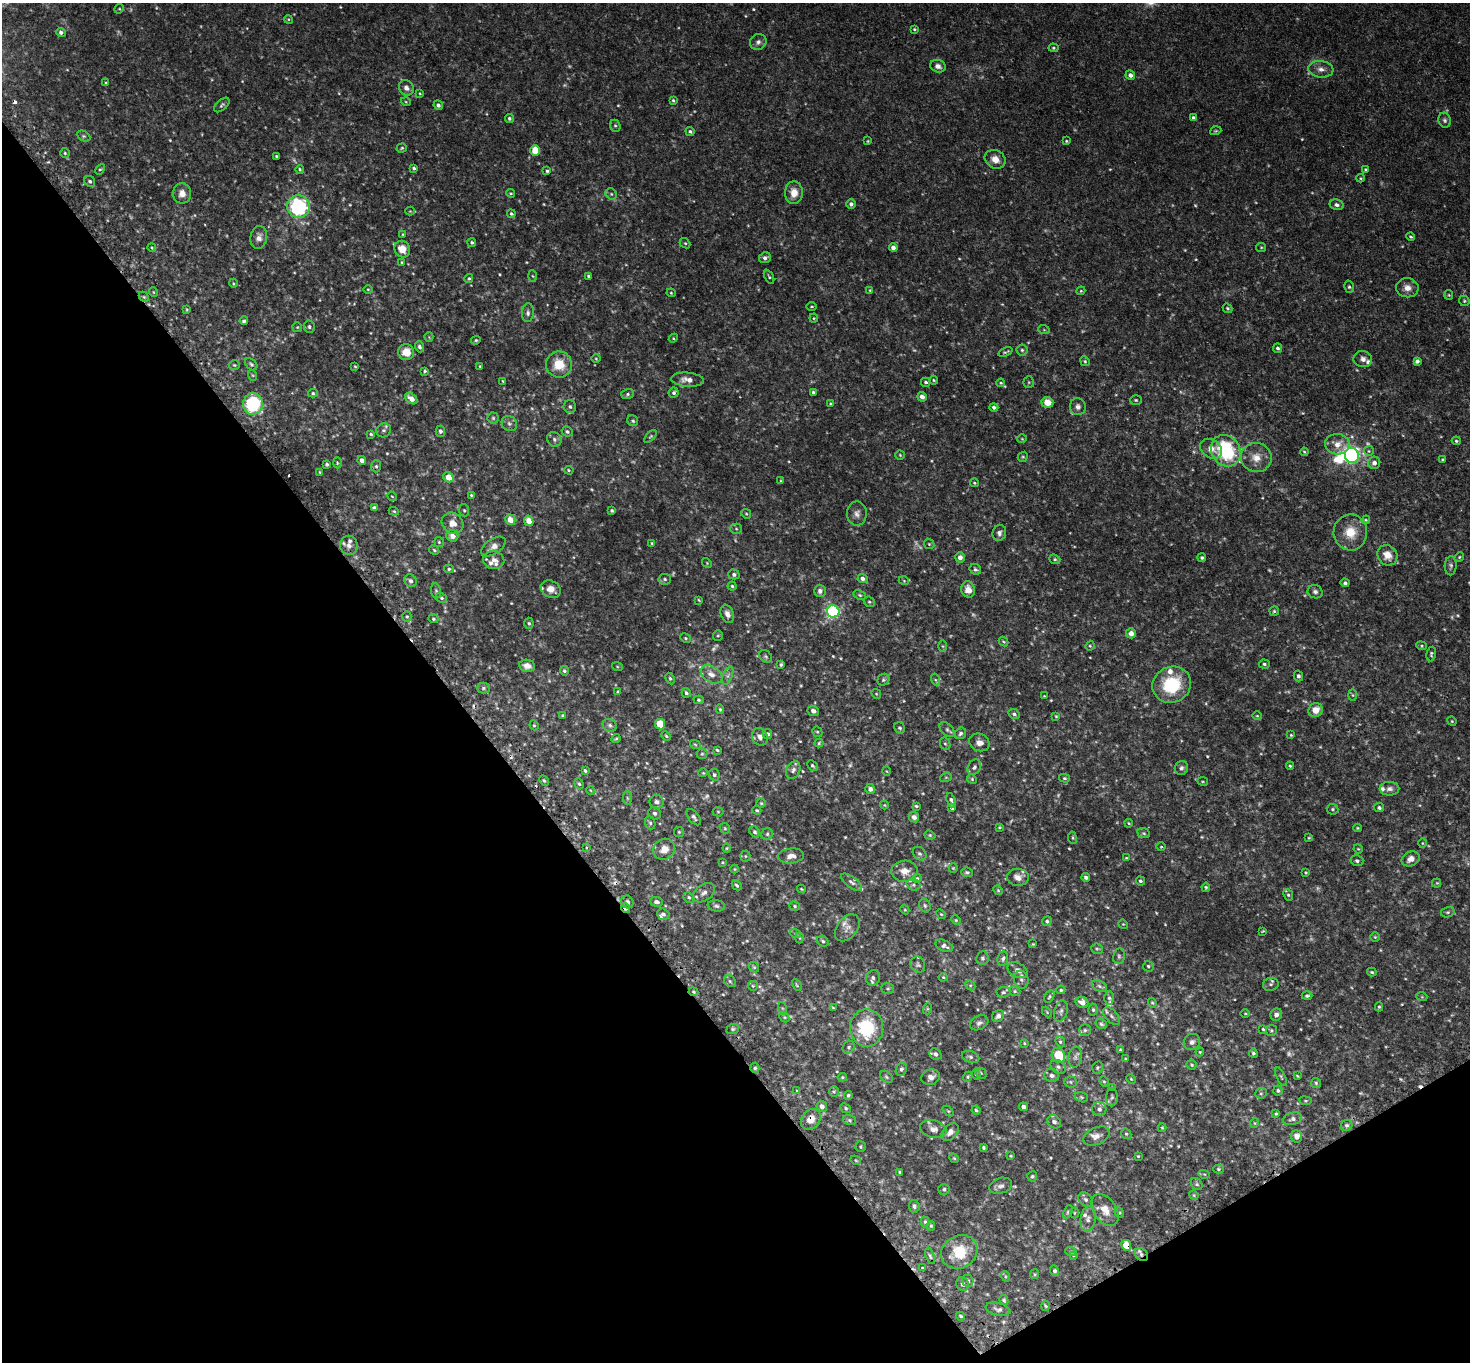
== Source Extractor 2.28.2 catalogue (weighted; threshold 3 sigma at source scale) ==
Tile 14 of 4 x 4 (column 2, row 4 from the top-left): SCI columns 1510-2977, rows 323-1682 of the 5953 x 5945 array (HDU 1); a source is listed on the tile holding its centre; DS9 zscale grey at full resolution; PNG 1472 x 1364 px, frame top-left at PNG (2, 3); each listed source drawn as its Kron ellipse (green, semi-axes under 4 px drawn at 4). Shown black and unused: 34% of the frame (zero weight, under 2 of 3 exposures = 3% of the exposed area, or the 3 px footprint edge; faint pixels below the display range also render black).
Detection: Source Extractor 2.28.2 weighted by HDU 2 'WHT'; one run over the whole footprint, this tile lists its part. Background 0.0589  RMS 0.005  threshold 0.0224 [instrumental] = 3 sigma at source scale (4.5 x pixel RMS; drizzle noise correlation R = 1.50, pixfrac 1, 0.05/0.05 arcsec/px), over >= 5 px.
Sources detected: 626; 50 too faint to see at this stretch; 2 inside a brighter object's white glare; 7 cosmic-ray / hot-pixel residue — neither listed nor drawn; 17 inside a brighter listed object's ellipse — not listed separately; of the other 550, all 500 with FLUX_AUTO >= 0.4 (the completeness limit of this list) listed and drawn (50 fainter detections not listed), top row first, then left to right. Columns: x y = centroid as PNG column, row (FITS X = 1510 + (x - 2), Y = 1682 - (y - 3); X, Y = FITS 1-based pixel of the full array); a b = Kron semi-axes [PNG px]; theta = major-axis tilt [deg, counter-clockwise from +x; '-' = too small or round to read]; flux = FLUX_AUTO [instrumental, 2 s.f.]
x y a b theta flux
119 9 5 4 - 0.52
288 19 4 3 - 0.44
914 29 4 3 - 0.5
61 32 5 4 - 1.3
758 42 8 8 - 1.7
1053 48 5 4 - 0.61
938 66 8 6 -14 2.1
1321 69 13 8 -7 3
1130 75 5 4 - 2.1
106 83 3 3 - 0.48
406 88 8 7 - 2.3
420 93 4 4 - 0.42
673 100 4 3 - 0.6
406 102 5 3 - 0.43
222 105 9 5 42 0.97
438 105 5 4 - 1.2
509 118 4 4 - 0.86
1193 118 4 4 - 1.2
1445 120 7 6 - 1.2
615 126 6 5 - 0.85
690 131 4 4 - 0.88
1216 131 6 3 19 0.54
84 136 7 5 -26 0.85
868 141 3 3 - 0.42
1066 141 3 3 - 0.45
402 148 5 4 - 0.59
535 151 5 5 - 9.2
65 153 5 5 - 0.69
276 156 3 3 - 0.54
995 159 11 9 -29 4.2
414 168 4 4 - 0.78
100 169 6 4 44 0.7
300 169 4 3 - 0.6
1365 169 4 3 - 0.52
547 171 3 3 - 1.3
1360 178 4 4 - 0.47
90 181 6 5 - 0.93
182 193 10 9 - 3.9
511 193 4 3 - 0.54
794 193 11 9 90 5.8
611 194 6 5 - 0.82
851 204 5 4 - 1.4
1337 205 7 5 -13 1.4
298 206 11 11 - 43
410 211 4 4 - 0.43
511 214 4 4 - 0.79
403 234 4 3 - 0.42
1410 237 4 4 - 0.61
259 238 12 8 80 3
472 242 4 4 - 0.74
685 243 6 4 -40 0.64
893 247 4 4 - 1.9
1261 247 5 4 - 0.54
152 248 4 3 - 0.45
402 249 8 7 - 5.7
765 258 6 5 - 1.6
402 262 4 3 - 0.47
533 276 5 4 - 0.57
589 276 4 3 - 0.97
769 277 8 4 -62 0.71
469 278 5 4 - 0.64
233 283 4 3 - 0.43
1349 287 6 5 - 0.86
1407 288 11 9 -8 3.5
368 289 4 3 - 0.41
870 290 4 3 - 0.42
1081 291 4 4 - 0.44
153 292 5 3 - 0.42
671 293 4 4 - 0.51
1449 295 5 4 - 0.5
144 297 6 4 -44 0.78
1464 301 5 5 - 0.64
812 306 5 2 - 0.48
1228 308 5 3 - 0.6
187 309 4 2 - 0.46
528 313 9 6 85 1.4
814 318 4 4 - 0.5
244 321 4 3 - 0.9
297 327 5 5 - 0.53
309 327 6 5 - 0.97
1044 330 6 3 -19 0.48
429 337 4 4 - 0.49
673 338 5 4 - 0.52
476 340 5 4 - 0.66
419 347 6 4 -68 1.1
1278 348 5 4 - 1.1
1022 350 5 5 - 0.92
406 352 8 8 - 6.8
1005 352 7 3 21 0.7
596 359 5 3 - 0.41
1363 359 9 8 - 2.4
1085 361 5 4 - 0.65
1417 361 4 4 - 1.3
251 364 7 5 -45 0.89
559 364 13 13 - 11
234 365 5 5 - 0.74
355 366 3 2 - 0.41
480 366 4 3 - 0.55
425 371 4 3 - 0.64
252 375 6 3 -70 0.53
687 380 16 7 -5 3.9
934 380 4 3 - 0.51
503 381 3 3 - 0.42
926 382 4 4 - 0.99
1029 382 5 5 - 0.71
1001 383 4 3 - 0.52
813 392 4 3 - 0.76
313 393 5 4 - 0.65
674 393 5 5 - 1.1
628 394 6 5 - 0.91
922 397 5 4 - 2.4
411 399 7 4 -38 3.4
1136 400 6 5 - 0.72
1047 402 6 5 - 5.5
830 403 4 3 - 0.45
253 404 11 10 - 35
570 407 6 6 - 1.2
994 407 4 4 - 1.1
1078 407 8 8 - 1.8
493 418 5 5 - 0.78
633 421 6 5 - 0.79
509 423 8 7 - 1.7
384 430 7 6 - 1.2
440 431 5 4 - 1.3
567 432 5 5 - 0.9
371 434 4 3 - 0.67
650 436 8 4 48 0.67
554 439 8 6 -53 1.4
1022 439 5 3 - 0.42
1456 441 4 3 - 0.56
1337 444 12 10 -2 5
1211 449 11 9 -34 4.4
1226 451 16 14 -58 36
1369 451 5 5 - 0.63
1304 452 4 3 - 0.47
900 455 5 4 - 0.5
1352 455 7 7 - 82
1023 457 5 4 - 0.64
1256 457 15 14 - 6.1
362 460 4 4 - 1.8
1443 460 4 3 - 0.7
337 463 5 3 - 0.54
1374 463 6 6 - 2.1
327 464 4 3 - 0.97
376 466 6 5 - 0.87
569 470 5 4 - 0.51
320 472 4 3 - 0.47
448 477 6 5 - 5.8
781 481 4 3 - 0.49
974 483 4 3 - 0.5
471 495 3 3 - 0.48
392 496 5 4 - 0.45
374 508 4 3 - 1
464 510 6 5 - 0.73
394 511 5 4 - 0.44
612 511 4 3 - 0.89
746 514 5 4 - 0.61
857 514 12 10 88 2.6
510 520 5 5 - 5.5
1366 520 4 4 - 0.48
529 521 5 4 - 4.7
453 523 11 10 - 3.9
736 529 5 5 - 0.73
1350 532 18 17 - 9.6
999 533 8 7 - 1.6
452 536 6 5 - 3
439 542 5 4 - 0.6
652 543 4 4 - 0.47
929 544 5 4 - 0.61
349 545 9 9 - 2.5
493 547 14 7 34 2.7
434 550 5 4 - 0.62
1387 555 11 9 -51 5.4
960 557 5 5 - 2.3
1459 557 5 4 - 0.61
1202 558 4 4 - 0.83
1055 559 6 4 -22 0.72
494 560 10 9 - 2.9
707 563 5 4 - 0.55
1451 566 9 6 87 1.2
449 569 5 4 - 0.74
975 569 6 5 - 1
734 574 5 5 - 1.3
665 579 6 5 - 0.83
863 579 5 4 - 1.8
410 581 7 6 - 1.6
904 581 5 3 - 0.42
1345 583 4 4 - 0.98
732 586 4 4 - 0.82
551 589 10 8 -28 3.6
968 590 8 7 - 4.7
436 591 7 5 -80 0.84
820 591 6 6 - 1.8
1315 592 7 6 - 1.4
860 595 6 4 -27 0.73
442 598 6 4 -32 0.79
699 600 4 3 - 0.42
869 602 6 5 - 0.78
833 611 6 6 - 77
1274 611 5 4 - 0.64
727 614 9 6 -69 2.3
407 617 5 4 - 0.8
433 619 5 4 - 0.64
529 623 5 4 - 0.77
1131 633 5 5 - 2.4
718 636 5 5 - 0.63
686 638 5 4 - 0.65
1003 642 5 3 - 0.53
943 646 6 4 -88 0.52
1090 646 5 4 - 0.59
1421 646 5 4 - 0.6
1431 654 7 4 79 0.77
766 656 7 5 -40 0.81
781 664 3 3 - 0.69
1264 664 5 4 - 0.91
527 666 8 6 -9 3.1
617 666 5 3 - 0.49
564 671 4 4 - 0.88
711 674 12 8 -33 3.2
728 676 9 4 69 1.3
1298 676 5 4 - 1.1
670 678 6 4 -63 0.78
883 680 6 5 - 0.86
935 680 6 3 -70 0.61
1172 685 19 18 - 25
483 688 6 5 - 0.98
618 692 3 3 - 0.54
686 693 5 4 - 0.92
876 694 5 4 - 0.52
1353 695 6 4 -88 0.58
1044 696 4 3 - 0.41
699 700 5 4 - 0.66
720 709 5 4 - 0.63
1316 710 7 7 - 4.9
813 711 6 5 - 1.6
1014 714 6 4 -27 1
563 716 3 3 - 0.82
1056 716 3 2 - 0.43
1257 716 4 4 - 0.46
1452 721 5 4 - 0.49
660 724 5 5 - 9.7
534 725 5 4 - 0.62
610 725 7 6 - 1
900 728 6 5 - 0.94
947 730 9 5 -44 1.1
817 732 5 5 - 0.68
960 733 6 5 - 1
768 734 5 4 - 1
1291 735 4 3 - 0.46
666 736 5 4 - 0.51
760 737 9 7 -64 2.5
616 739 5 3 - 0.58
979 742 10 8 -23 2.9
819 743 4 4 - 0.59
695 744 5 3 - 0.49
945 744 6 5 - 0.8
717 750 3 3 - 0.61
702 754 5 5 - 0.66
812 766 6 4 -44 0.82
1290 766 4 3 - 0.55
974 767 8 6 57 1.3
1181 768 7 6 - 1.4
793 770 9 6 62 1.9
585 771 4 3 - 0.71
887 771 5 3 - 0.4
703 773 4 4 - 0.47
714 775 6 5 - 1.1
946 777 6 4 19 0.62
1064 778 5 4 - 0.63
972 779 5 4 - 0.61
544 780 6 4 -61 0.64
1203 781 5 3 - 0.41
579 784 6 4 -70 0.67
870 789 5 5 - 2.1
1389 789 10 6 1 1.9
590 790 4 3 - 0.4
627 798 7 4 -88 0.87
951 800 7 4 -73 1
657 802 7 6 - 1.7
761 803 4 4 - 0.59
884 805 4 4 - 0.43
916 806 4 3 - 0.63
952 807 4 4 - 1.4
1379 808 5 4 - 0.85
1333 809 6 5 - 0.78
757 810 4 3 - 0.56
718 812 5 5 - 0.59
655 813 6 6 - 1.1
694 817 9 5 -52 1.3
914 817 5 5 - 1.6
650 823 7 5 -70 0.85
1129 823 4 3 - 0.49
999 827 4 3 - 0.47
725 828 6 4 -45 0.61
1357 828 4 3 - 0.45
679 832 5 5 - 0.6
755 832 6 4 -51 0.94
1144 833 6 5 - 0.76
767 834 6 5 - 0.93
930 835 6 4 -21 0.58
1072 838 6 3 -81 0.51
1309 838 4 3 - 0.44
1422 843 5 3 - 0.42
1161 847 4 3 - 0.43
586 848 4 3 - 0.53
727 848 4 4 - 0.45
664 849 11 10 - 4.9
1358 849 5 4 - 0.45
920 854 8 6 -42 1.2
745 856 5 5 - 0.67
791 856 13 7 6 3.2
1126 858 3 3 - 0.43
1411 859 9 7 25 2.9
1357 861 6 5 - 1
722 862 3 3 - 0.41
953 868 4 4 - 0.47
735 869 4 4 - 0.44
904 871 13 10 2 4.4
967 872 6 4 -8 0.8
1306 872 4 3 - 0.43
1018 877 11 8 -1 3.9
1086 877 4 4 - 1.2
917 878 4 4 - 0.57
1140 881 5 4 - 0.75
852 882 12 5 -37 1.5
1437 883 4 4 - 0.49
737 885 5 3 - 0.75
913 885 7 5 -19 1.1
1206 887 5 4 - 0.62
801 889 4 3 - 0.49
998 890 5 4 - 0.58
704 893 12 8 37 2.5
1288 895 6 4 -66 0.77
689 897 6 4 -46 0.76
627 902 7 6 - 1.6
656 902 6 4 -3 1.5
716 906 9 5 -9 1.2
795 906 5 4 - 0.63
925 906 7 5 -60 0.9
626 908 5 3 - 1
905 910 5 3 - 0.42
1448 912 7 5 15 0.86
663 914 6 5 - 1.3
941 914 5 4 - 0.56
956 920 5 4 - 0.51
1047 921 5 4 - 0.87
1123 924 5 4 - 0.42
847 928 15 10 51 3
1263 931 4 2 - 0.42
795 933 5 3 - 0.51
1375 937 5 4 - 0.56
800 938 5 3 - 0.46
823 941 6 5 - 0.83
1033 944 4 3 - 0.45
944 946 9 5 -23 1.4
1097 949 6 5 - 0.81
1119 956 8 6 79 1
983 958 7 6 - 1.1
1003 959 7 5 81 1
918 965 8 7 - 1.1
1148 966 5 5 - 0.85
754 967 6 4 -43 0.68
1018 970 10 7 -27 2.3
1372 972 5 3 - 0.59
943 977 4 4 - 0.49
873 978 8 7 - 1.5
1021 980 9 7 -76 1.3
730 981 6 5 - 0.87
1271 984 8 6 16 1.1
797 985 6 4 -60 0.62
970 985 5 4 - 0.69
753 986 5 4 - 0.51
1099 986 8 5 -28 1.1
888 988 6 5 - 0.77
1061 990 4 4 - 0.6
1015 991 6 4 -21 0.69
693 992 5 4 - 0.57
1003 992 7 5 4 0.9
1307 996 5 4 - 0.78
1049 997 7 4 60 0.73
1422 997 5 3 - 0.46
1109 998 7 5 -89 1
1082 1002 6 5 - 2.9
1152 1003 5 4 - 0.53
1379 1007 4 4 - 0.66
782 1008 6 4 -71 0.74
833 1008 4 3 - 0.45
927 1009 5 3 - 0.47
1093 1010 6 4 -87 0.74
1061 1011 11 6 74 1.5
1047 1012 6 3 -47 0.49
1245 1013 5 3 - 0.4
1276 1015 6 5 - 2.2
998 1016 6 5 - 1.6
1112 1016 10 6 -47 1.5
784 1017 6 4 -46 0.75
979 1023 10 6 28 1.5
1101 1024 6 5 - 0.76
867 1028 18 16 -90 28
733 1029 6 5 - 0.85
1263 1029 3 3 - 0.53
1085 1030 5 5 - 0.89
1271 1030 5 5 - 0.72
1060 1042 6 4 -68 0.67
1192 1042 8 8 - 1.9
1024 1043 4 4 - 0.46
849 1047 7 5 55 0.98
1120 1050 3 3 - 0.53
1200 1052 4 4 - 0.5
1253 1053 4 4 - 0.74
935 1054 6 5 - 1.3
1058 1055 7 6 - 12
970 1057 9 5 -18 1.2
1075 1057 10 7 81 1.6
1126 1059 3 3 - 0.52
1192 1065 5 4 - 0.71
1058 1067 8 6 -37 1.3
755 1068 5 4 - 0.84
1097 1068 6 5 - 0.72
901 1069 7 5 67 1.1
981 1073 6 5 - 0.68
976 1075 5 4 - 0.55
1052 1075 7 6 - 1.8
1297 1076 3 3 - 0.43
842 1077 5 4 - 0.58
886 1077 7 5 -42 0.79
931 1077 9 7 19 2.5
968 1077 5 4 - 0.62
1281 1077 10 3 -65 0.67
1131 1079 5 3 - 0.44
1104 1081 5 4 - 0.52
1071 1082 6 5 - 0.81
1316 1083 5 5 - 0.68
1112 1088 3 2 - 0.45
796 1090 4 4 - 0.97
1278 1090 5 4 - 0.76
834 1091 5 5 - 0.59
1261 1093 6 5 - 0.77
848 1095 4 4 - 0.65
1081 1097 7 5 -17 0.73
1112 1097 9 6 88 1
1305 1101 6 3 -8 0.46
822 1106 6 5 - 2.3
1023 1107 4 4 - 1.7
846 1108 5 4 - 0.66
1099 1109 7 7 - 1.8
976 1110 4 4 - 0.67
948 1111 6 4 -44 0.62
1276 1114 4 3 - 0.54
811 1119 11 9 50 5
1292 1119 10 6 16 1.7
849 1120 6 5 - 0.79
1054 1122 7 6 - 1.7
1254 1123 5 3 - 0.45
1347 1125 6 5 - 1
1162 1128 4 4 - 0.47
933 1129 13 8 -15 3
950 1132 10 6 47 2.2
1126 1134 6 5 - 0.72
1097 1136 14 8 26 3
1297 1136 6 5 - 2.7
860 1147 5 5 - 0.65
983 1148 3 3 - 0.68
1011 1156 4 3 - 0.4
1138 1156 4 4 - 0.44
954 1158 5 4 - 0.54
856 1160 5 4 - 0.53
1218 1169 5 4 - 0.62
900 1172 4 3 - 0.87
1204 1174 6 3 -18 0.48
1032 1176 5 5 - 0.71
1197 1184 7 5 -47 0.81
1001 1186 12 7 18 2.1
944 1189 5 5 - 0.97
1194 1195 5 4 - 0.5
1086 1200 8 6 -44 1.3
914 1206 6 5 - 1.2
1105 1210 17 11 -55 5.8
1068 1212 7 4 68 0.74
1074 1213 5 3 - 0.5
1119 1213 5 4 - 0.59
1088 1219 13 7 82 2.3
925 1222 5 4 - 0.65
931 1226 4 4 - 0.58
1126 1245 5 5 - 5.9
959 1252 19 16 29 15
1071 1252 6 3 -19 0.53
1141 1254 7 5 -48 1.6
1073 1255 4 4 - 0.43
930 1256 8 4 -71 0.91
923 1268 3 2 - 0.48
1054 1271 5 4 - 0.95
1035 1274 5 4 - 0.54
1005 1276 5 3 - 0.45
968 1281 6 5 - 1
963 1284 7 6 - 1.7
1004 1300 5 4 - 0.74
1045 1306 5 3 - 0.53
998 1309 12 6 -14 1.6
961 1316 4 3 - 0.56
Overlapping masked pixels (flux is a lower limit): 7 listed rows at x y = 144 297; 626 908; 693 992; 755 1068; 811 1119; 1126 1245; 1141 1254